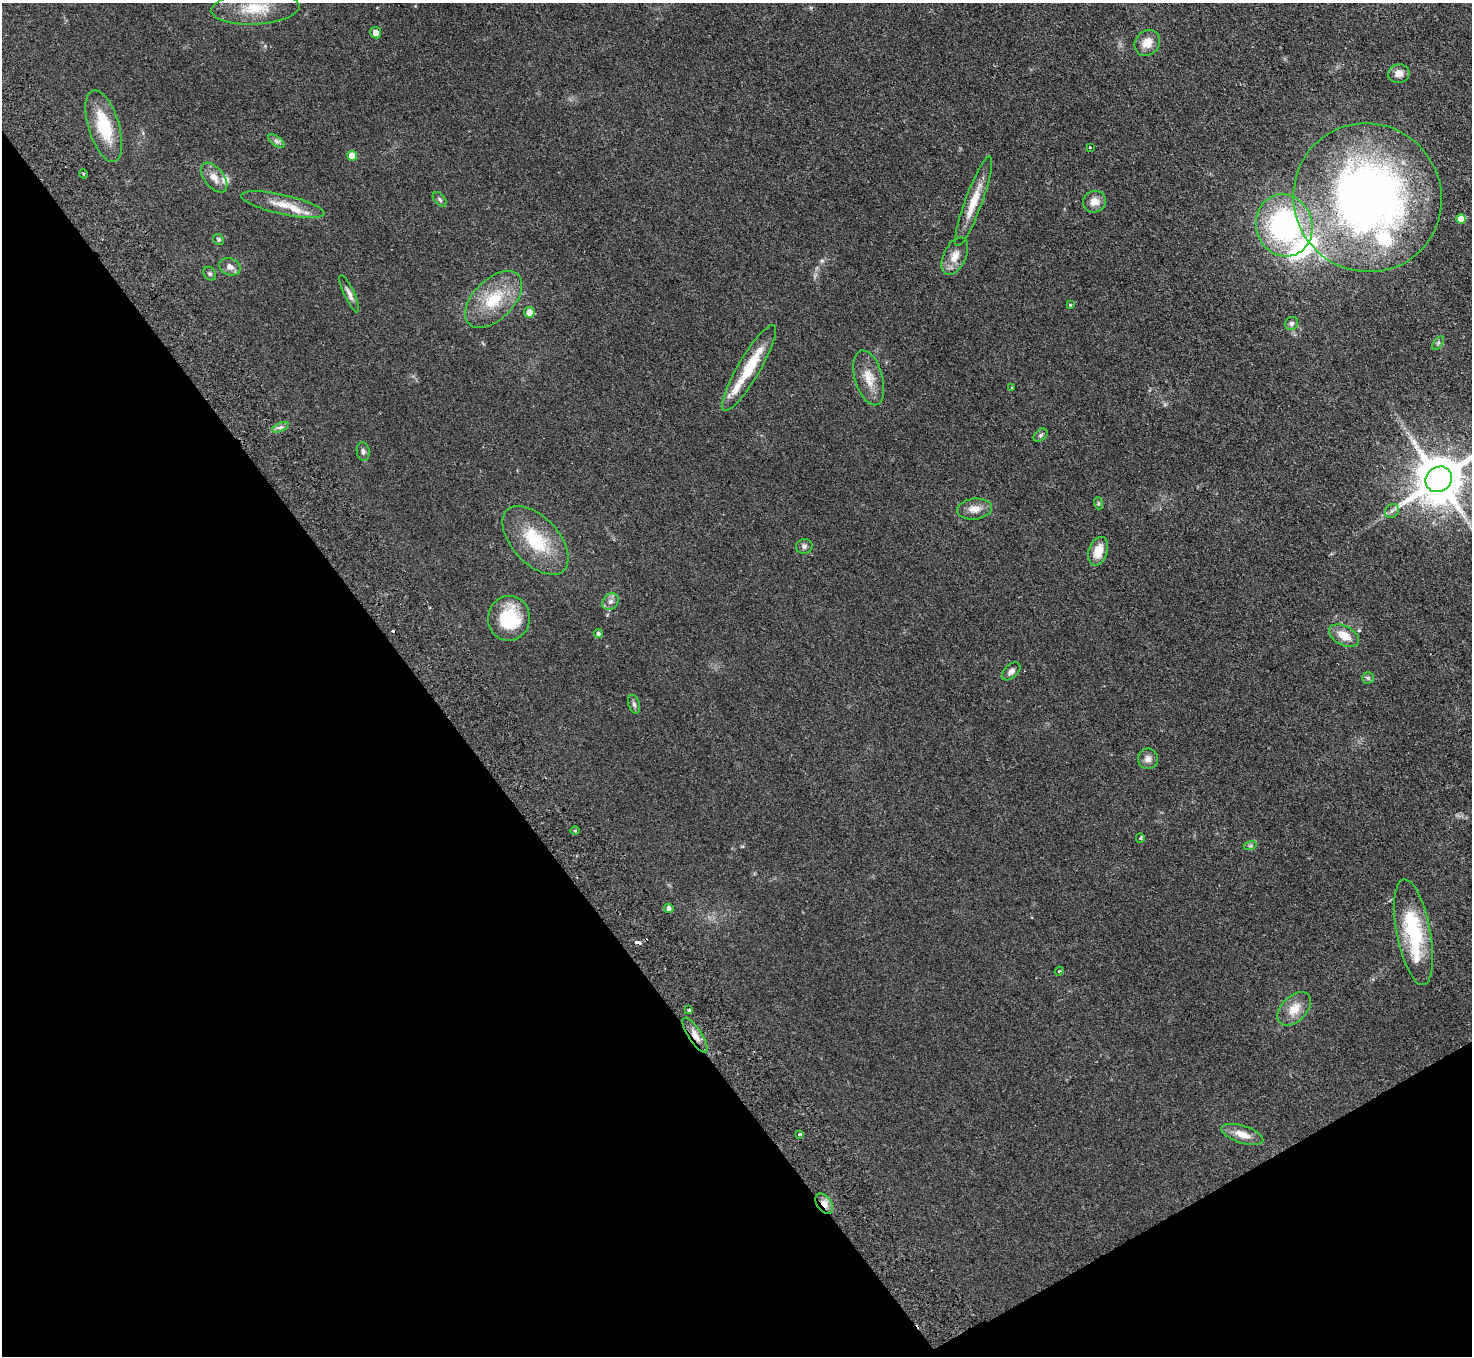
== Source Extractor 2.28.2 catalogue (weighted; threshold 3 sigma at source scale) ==
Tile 14 of 4 x 4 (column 2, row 4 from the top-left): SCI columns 1519-2988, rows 332-1685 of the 5977 x 5939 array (HDU 1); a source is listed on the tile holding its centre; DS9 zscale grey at full resolution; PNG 1474 x 1358 px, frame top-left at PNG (2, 3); each listed source drawn as its Kron ellipse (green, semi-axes under 4 px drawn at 4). Shown black and unused: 33% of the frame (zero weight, under 2 of 3 exposures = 3% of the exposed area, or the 3 px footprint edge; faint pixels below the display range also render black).
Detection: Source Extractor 2.28.2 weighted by HDU 2 'WHT'; one run over the whole footprint, this tile lists its part. Background 0.061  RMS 0.0089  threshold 0.04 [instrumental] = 3 sigma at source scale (4.5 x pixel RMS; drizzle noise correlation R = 1.50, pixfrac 1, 0.05/0.05 arcsec/px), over >= 5 px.
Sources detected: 70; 3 cosmic-ray / hot-pixel residue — neither listed nor drawn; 7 inside a brighter listed object's ellipse — not listed separately; the other 60 listed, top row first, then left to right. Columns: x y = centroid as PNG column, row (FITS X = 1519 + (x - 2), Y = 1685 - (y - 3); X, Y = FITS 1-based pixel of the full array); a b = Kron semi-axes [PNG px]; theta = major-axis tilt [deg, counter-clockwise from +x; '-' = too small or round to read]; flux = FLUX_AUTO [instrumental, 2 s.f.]
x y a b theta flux
255 8 44 16 3 28
376 33 5 5 - 5.7
1147 43 14 12 50 11
1399 74 11 9 11 7.2
104 126 37 15 -73 38
276 141 9 5 -36 2.6
1090 147 3 3 - 2.8
352 156 5 5 - 11
83 174 4 3 - 0.88
214 177 17 9 -51 8.3
1367 198 75 73 -49 540
440 199 8 5 -47 1.9
974 201 48 8 70 20
1094 202 11 10 - 7.2
283 205 42 10 -13 17
1461 219 5 5 - 9.7
1284 225 31 28 -73 140
218 239 6 5 - 1.5
955 256 20 11 64 9.9
230 267 11 8 -22 4.6
210 274 7 5 -57 1.6
349 294 20 5 -65 4.2
494 299 35 20 45 35
1070 305 3 3 - 1.4
529 312 5 5 - 7.3
1291 323 7 6 - 2.1
1438 343 8 4 53 1.6
749 368 49 11 59 32
869 378 28 14 -74 15
1012 388 3 2 - 1.6
280 427 9 4 22 2.3
1041 435 8 5 41 1.9
363 451 9 6 -81 2.4
1439 479 14 12 38 4400
1098 503 6 4 -72 1.1
974 509 17 10 6 8.6
1392 511 8 6 45 2.4
535 540 41 23 -47 44
804 546 8 7 - 2.4
1098 551 15 9 72 13
610 602 9 7 46 3.9
509 618 22 21 - 44
598 634 4 4 - 1.9
1344 636 16 9 -28 12
1011 671 11 6 44 3.4
1368 678 5 5 - 1.6
634 704 9 5 -74 2.2
1148 759 10 10 - 4.8
575 831 5 3 - 0.81
1140 838 5 4 - 0.93
1250 846 7 4 18 1.3
669 908 5 4 - 2.5
1414 932 54 17 -79 61
1059 971 4 3 - 0.8
1294 1009 20 12 45 13
689 1010 4 3 - 7.5
695 1035 20 7 -57 7.8
800 1134 4 3 - 2.4
1242 1134 22 8 -18 11
824 1204 11 7 -54 6.8
Overlapping masked pixels (flux is a lower limit): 3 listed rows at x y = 1367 198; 695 1035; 824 1204
Isophote crosses this tile's border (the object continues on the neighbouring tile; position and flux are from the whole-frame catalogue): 1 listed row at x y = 1439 479